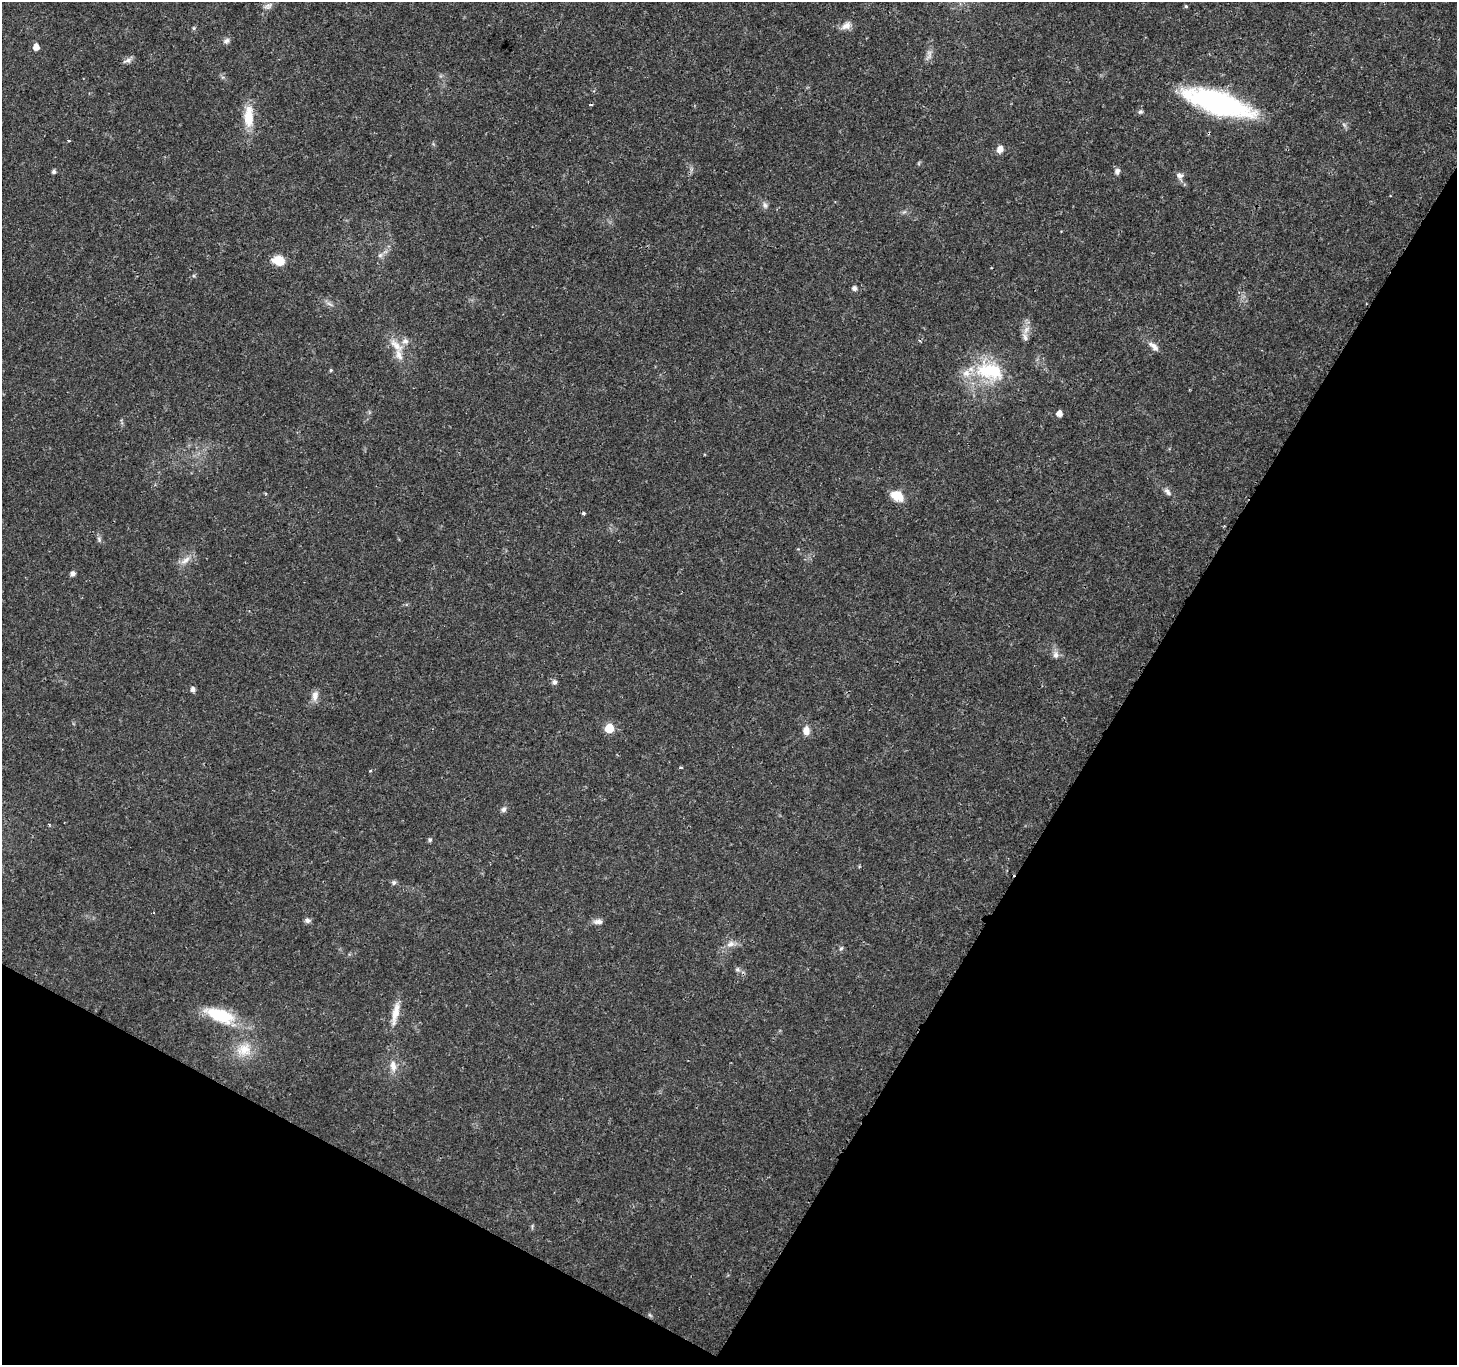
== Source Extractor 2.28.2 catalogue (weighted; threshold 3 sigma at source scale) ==
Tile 15 of 4 x 4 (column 3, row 4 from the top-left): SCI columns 2916-4370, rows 199-1561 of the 5835 x 5916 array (HDU 1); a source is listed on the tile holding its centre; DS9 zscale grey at full resolution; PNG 1459 x 1367 px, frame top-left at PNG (2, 2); no overlay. Shown black and unused: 30% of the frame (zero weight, under 3 of 4 exposures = <1% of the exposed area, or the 3 px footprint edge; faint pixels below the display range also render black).
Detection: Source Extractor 2.28.2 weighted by HDU 2 'WHT'; one run over the whole footprint, this tile lists its part. Background 0.0187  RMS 0.0017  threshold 0.00782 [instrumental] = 3 sigma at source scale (4.5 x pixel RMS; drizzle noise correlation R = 1.50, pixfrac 1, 0.0396/0.0396 arcsec/px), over >= 5 px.
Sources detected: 61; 2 cosmic-ray / hot-pixel residue — not listed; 3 inside a brighter listed object's ellipse — not listed separately; the other 56 listed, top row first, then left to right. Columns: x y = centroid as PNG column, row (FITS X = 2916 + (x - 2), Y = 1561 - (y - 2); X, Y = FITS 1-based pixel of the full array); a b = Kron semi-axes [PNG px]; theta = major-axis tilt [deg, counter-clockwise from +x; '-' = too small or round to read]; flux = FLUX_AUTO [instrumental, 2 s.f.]
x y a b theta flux
268 6 11 7 44 0.79
1186 6 4 3 - 0.24
846 26 13 9 28 1.3
194 28 6 4 -90 0.23
226 41 10 6 32 0.61
36 47 5 5 - 1.6
929 55 17 7 75 0.98
127 61 13 6 18 0.65
1218 103 44 14 -17 51
1140 112 6 6 - 0.36
249 117 31 12 90 4.2
1344 125 9 3 -45 0.33
1000 149 8 7 - 1.3
919 163 6 4 72 0.21
54 171 5 4 - 0.49
1117 171 7 6 - 0.7
1179 176 11 9 -53 0.85
765 205 10 7 -79 0.61
904 212 7 4 18 0.32
380 255 6 6 - 0.49
279 261 10 8 -15 4.2
854 288 5 5 - 0.73
329 304 11 4 -27 0.54
1026 329 14 6 53 1.1
405 341 9 8 - 0.89
396 345 23 9 -45 2.4
1153 346 17 7 -42 1.1
331 370 4 4 - 0.21
990 371 43 25 -12 11
1059 414 5 5 - 1.4
1167 492 12 6 -51 0.73
897 496 15 10 -24 3.1
99 539 8 6 -85 0.43
185 560 17 8 39 1.4
72 574 5 4 - 0.84
1056 655 10 8 -81 0.9
554 682 5 5 - 0.68
193 689 5 4 - 0.76
315 696 13 8 85 1.2
609 728 6 5 - 6.6
806 731 11 8 -84 1.3
681 767 5 3 - 0.19
370 771 3 3 - 0.19
503 809 7 6 - 0.57
430 840 6 5 - 0.33
394 882 6 6 - 0.4
307 920 8 6 -11 0.55
598 922 12 6 1 0.85
730 944 12 8 27 1.1
841 948 6 5 - 0.3
737 969 6 6 - 0.42
395 1013 33 8 79 2.5
220 1015 41 16 -19 8
244 1050 22 18 13 3.9
393 1066 16 8 -82 1.5
650 1315 7 4 -44 0.26